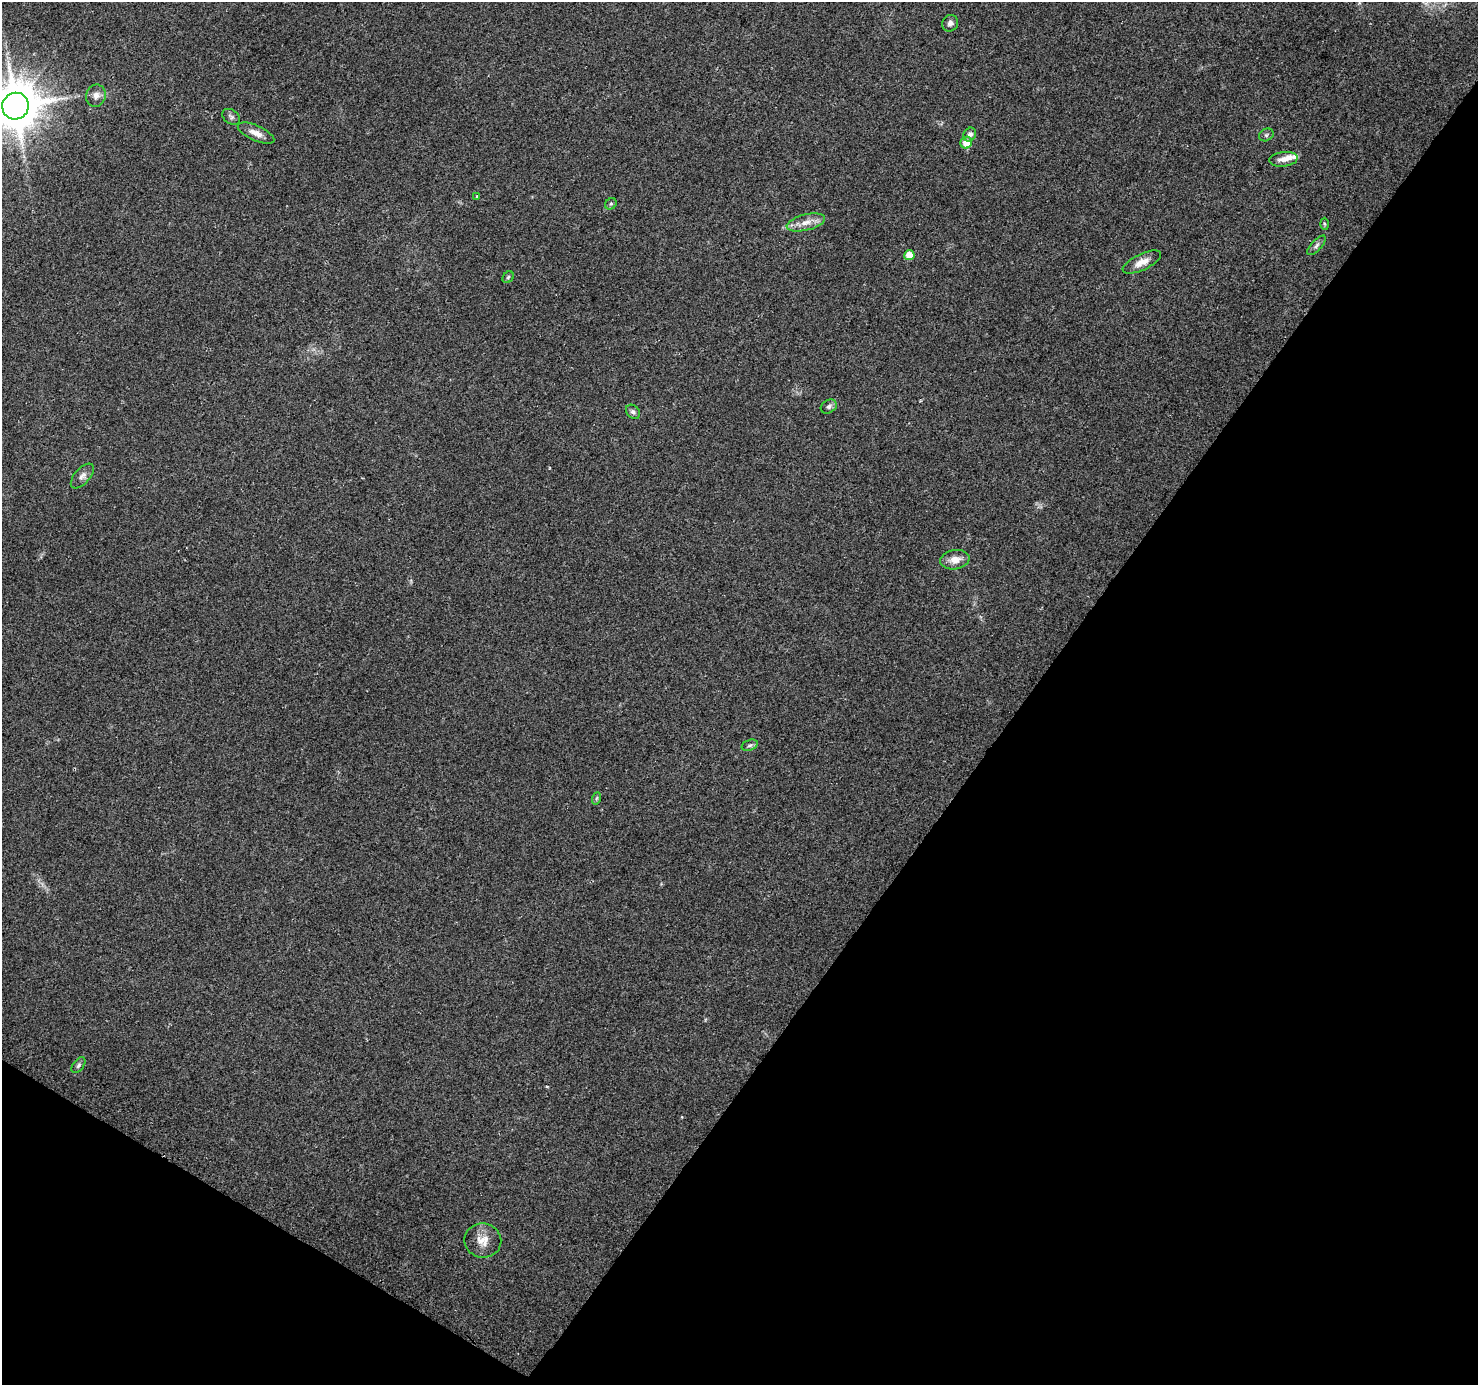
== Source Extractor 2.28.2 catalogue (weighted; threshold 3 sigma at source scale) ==
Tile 15 of 4 x 4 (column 3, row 4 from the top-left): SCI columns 2981-4456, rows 281-1663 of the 5951 x 6026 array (HDU 1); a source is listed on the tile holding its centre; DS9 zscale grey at full resolution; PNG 1480 x 1387 px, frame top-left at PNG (2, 2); each listed source drawn as its Kron ellipse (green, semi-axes under 4 px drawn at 4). Shown black and unused: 35% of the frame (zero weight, under 2 of 3 exposures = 2% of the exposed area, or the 3 px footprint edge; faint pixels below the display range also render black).
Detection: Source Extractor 2.28.2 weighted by HDU 2 'WHT'; one run over the whole footprint, this tile lists its part. Background 0.0976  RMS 0.0098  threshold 0.0442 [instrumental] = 3 sigma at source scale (4.5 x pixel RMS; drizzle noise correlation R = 1.50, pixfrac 1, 0.0396/0.0396 arcsec/px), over >= 5 px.
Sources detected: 27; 2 inside a brighter listed object's ellipse — not listed separately; the other 25 listed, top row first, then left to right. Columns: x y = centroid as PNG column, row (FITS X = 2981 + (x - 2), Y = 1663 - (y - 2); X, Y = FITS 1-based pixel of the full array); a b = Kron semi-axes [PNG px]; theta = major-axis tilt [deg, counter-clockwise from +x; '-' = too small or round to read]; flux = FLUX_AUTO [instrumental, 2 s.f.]
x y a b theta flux
950 23 8 7 - 3.8
96 96 11 9 69 6
15 106 13 13 - 3900
231 117 10 7 -35 2.6
256 133 20 7 -24 7.8
970 135 7 6 - 4
1266 135 8 6 28 2.1
966 143 6 5 - 12
1283 159 14 7 6 6.2
477 197 3 3 - 4.8
611 204 6 5 - 1.6
806 222 20 8 13 9.8
1324 224 6 4 -88 1.3
1316 245 12 5 47 2.8
909 255 5 5 - 14
1142 262 21 8 25 9
508 277 6 5 - 1.4
829 406 8 6 31 3.1
633 412 8 6 -47 2.7
82 476 15 7 48 4.7
955 560 14 9 9 9.5
750 745 8 5 19 2.1
597 798 6 4 70 1.2
78 1065 9 5 53 2.3
483 1241 18 17 - 14
Isophote crosses this tile's border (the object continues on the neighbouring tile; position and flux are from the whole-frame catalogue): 1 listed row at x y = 15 106